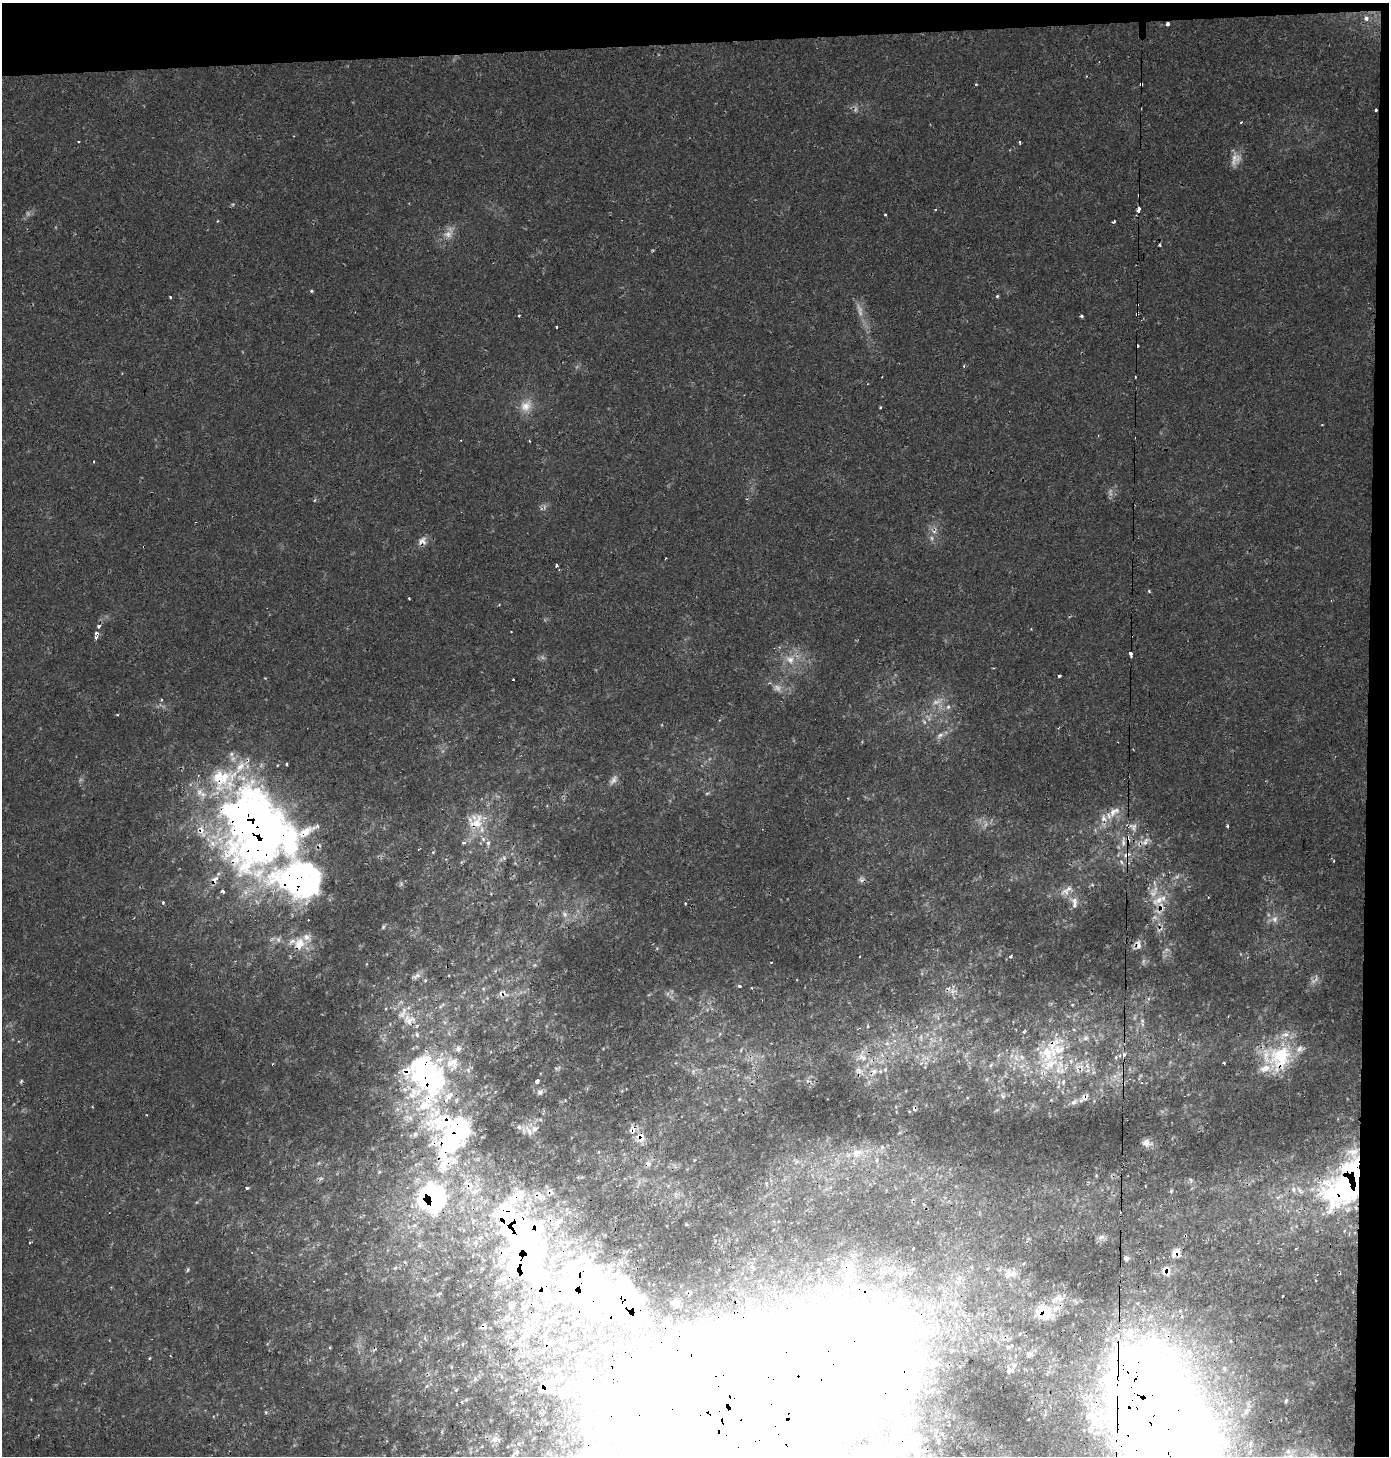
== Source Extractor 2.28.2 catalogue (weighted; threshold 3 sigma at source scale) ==
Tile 3 of 3 x 3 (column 3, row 1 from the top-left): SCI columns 2783-4169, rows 2941-4394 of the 4170 x 4428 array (HDU 1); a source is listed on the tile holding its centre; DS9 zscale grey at full resolution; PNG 1391 x 1458 px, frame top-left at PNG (2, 3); no overlay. Shown black and unused: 4% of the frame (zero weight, under 2 of 3 exposures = <1% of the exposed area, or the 3 px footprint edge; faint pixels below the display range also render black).
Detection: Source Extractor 2.28.2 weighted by HDU 2 'WHT'; one run over the whole footprint, this tile lists its part. Background 0.0306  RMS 0.0027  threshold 0.0123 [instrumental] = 3 sigma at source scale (4.5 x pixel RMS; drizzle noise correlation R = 1.50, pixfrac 1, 0.0396/0.0396 arcsec/px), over >= 5 px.
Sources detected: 275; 16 too faint to see at this stretch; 15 inside a brighter object's white glare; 24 cosmic-ray / hot-pixel residue — not listed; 58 inside a brighter listed object's ellipse — not listed separately; the other 162 listed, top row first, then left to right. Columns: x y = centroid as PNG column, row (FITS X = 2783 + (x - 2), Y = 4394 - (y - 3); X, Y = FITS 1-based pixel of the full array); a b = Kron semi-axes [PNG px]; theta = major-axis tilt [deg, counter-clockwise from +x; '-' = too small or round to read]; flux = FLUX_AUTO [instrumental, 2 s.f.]
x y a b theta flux
1366 18 3 3 - 2.8
1167 24 4 3 - 2
976 84 3 3 - 0.42
1141 84 4 3 - 0.73
1376 110 3 2 - 0.32
78 141 3 2 - 0.38
1019 142 3 3 - 0.56
1235 159 19 12 66 2.9
1138 210 5 3 - 1.9
886 215 3 3 - 1.1
217 221 4 3 - 0.27
1114 222 4 3 - 0.72
448 233 20 12 57 3.2
1160 245 3 3 - 0.88
653 250 4 3 - 0.3
311 291 3 3 - 0.53
997 296 3 3 - 0.74
170 297 3 3 - 0.57
1137 314 3 3 - 0.5
519 315 3 3 - 0.48
1081 316 3 3 - 0.81
557 327 3 3 - 0.58
526 406 19 15 43 4.4
880 407 3 3 - 0.33
529 441 3 2 - 0.37
422 541 13 10 48 2
557 565 3 3 - 3.7
1149 591 4 3 - 0.33
409 599 3 2 - 0.26
99 626 4 3 - 1.9
1131 654 5 3 - 3.3
790 659 16 12 -38 4.3
1059 676 3 3 - 0.92
161 700 4 3 - 0.29
937 701 19 8 23 2.6
948 707 7 6 - 0.82
924 722 8 5 -54 0.76
940 735 10 5 17 1
231 754 9 7 17 1.2
286 764 3 3 - 0.47
707 793 6 3 19 0.37
1114 812 21 11 34 4.4
476 821 26 24 -65 10
1228 826 3 3 - 1.2
1133 827 13 11 -27 2.2
259 828 76 62 -59 320
1123 842 17 7 87 2.5
1145 842 14 8 34 2.4
433 852 5 3 - 0.27
503 858 12 7 38 1.3
1333 861 3 3 - 0.38
1121 862 7 5 -60 0.73
861 879 8 7 - 0.93
215 880 12 8 62 1.8
401 884 7 5 48 0.61
1092 885 5 5 - 0.4
1069 889 29 9 37 3.3
223 891 4 3 - 2.3
1074 901 14 9 -32 2.4
163 902 3 3 - 0.92
685 903 3 2 - 0.55
1161 907 23 11 -59 4.5
565 914 10 8 -62 1.5
1275 919 10 9 - 1.8
383 927 6 5 - 0.49
299 944 21 18 53 6.3
1137 945 13 10 51 1.8
1010 956 4 3 - 1.5
860 957 3 3 - 0.79
416 976 14 6 23 1.4
425 980 5 4 - 0.59
740 986 3 3 - 0.9
751 988 3 3 - 0.28
953 991 13 6 0 1.6
502 993 18 10 -5 2.6
441 1006 15 4 35 0.97
1228 1016 3 2 - 0.23
1142 1021 11 5 -84 0.94
1024 1032 5 4 - 0.46
1086 1038 10 7 69 1.5
1124 1055 3 3 - 2.5
862 1056 19 17 85 5.2
1116 1057 4 3 - 0.85
1280 1057 39 33 68 21
1016 1058 15 8 -60 3.2
1223 1063 3 3 - 0.9
1050 1064 31 21 19 15
925 1067 4 4 - 0.33
1079 1067 22 18 84 7
556 1068 6 4 -19 0.38
885 1069 7 5 87 0.82
693 1071 8 5 79 0.73
874 1072 12 9 63 2.7
428 1075 71 52 -66 80
1115 1076 9 6 -21 1.4
21 1081 6 3 46 0.39
537 1081 4 3 - 5.6
1063 1082 10 6 80 1.1
540 1092 8 7 - 0.92
1003 1096 6 5 - 0.63
1085 1097 13 9 34 1.8
1051 1100 4 4 - 0.23
146 1115 3 2 - 0.19
519 1127 8 7 - 1
529 1131 18 7 -59 2.1
640 1137 14 13 - 3.2
1146 1143 9 8 - 1.9
448 1145 73 53 82 61
882 1147 9 6 75 0.96
857 1153 20 13 18 5.8
876 1160 6 4 89 0.56
648 1164 8 7 - 1
1096 1175 5 3 - 0.23
321 1179 8 6 53 0.67
1347 1182 58 31 54 92
1145 1186 3 2 - 0.21
247 1188 4 3 - 1.6
1293 1189 8 7 - 1.2
1171 1191 5 4 - 0.31
1278 1197 7 4 18 0.51
431 1198 16 15 - 72
923 1204 3 2 - 0.36
556 1223 22 12 48 5
516 1225 59 38 -69 94
1344 1231 4 4 - 0.73
1185 1235 3 3 - 0.74
1101 1237 11 7 19 1.2
30 1242 3 3 - 0.39
913 1248 3 2 - 0.57
1296 1248 3 2 - 0.29
1177 1251 10 6 -82 2.6
1126 1258 7 6 - 0.95
188 1270 7 4 67 0.42
1166 1271 14 14 - 3.5
1009 1274 15 12 61 3.2
502 1279 19 6 25 1.7
582 1288 73 49 -30 140
440 1293 6 4 27 0.65
1058 1298 21 11 17 3.5
676 1302 7 5 26 0.66
512 1305 6 5 - 0.83
523 1308 10 5 54 0.92
1044 1312 21 18 -25 7.5
483 1326 6 5 - 0.64
425 1338 6 4 -71 0.49
1231 1341 5 3 - 0.23
550 1343 12 7 43 1.8
463 1344 5 3 - 0.28
606 1349 15 10 -8 2.8
1029 1354 8 7 - 1.1
150 1358 5 3 - 0.26
1009 1370 12 12 - 1.9
426 1386 6 4 59 0.52
546 1387 12 10 62 5.8
562 1391 16 12 37 3.1
751 1394 236 105 21 1700
1286 1401 6 4 68 0.48
266 1412 5 5 - 0.37
1160 1416 149 85 -61 700
495 1439 15 9 -5 2
911 1446 12 9 31 1.6
892 1451 15 11 21 2.8
Overlapping masked pixels (flux is a lower limit): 34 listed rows (the first 20) at x y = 1167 24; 1141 84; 1376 110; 1137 314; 422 541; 476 821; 259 828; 1145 842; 215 880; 1161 907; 299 944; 1137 945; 953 991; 502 993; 1280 1057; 1079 1067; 428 1075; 1085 1097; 640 1137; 448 1145
Isophote crosses this tile's border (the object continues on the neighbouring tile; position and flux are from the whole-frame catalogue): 2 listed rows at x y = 751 1394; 1160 1416